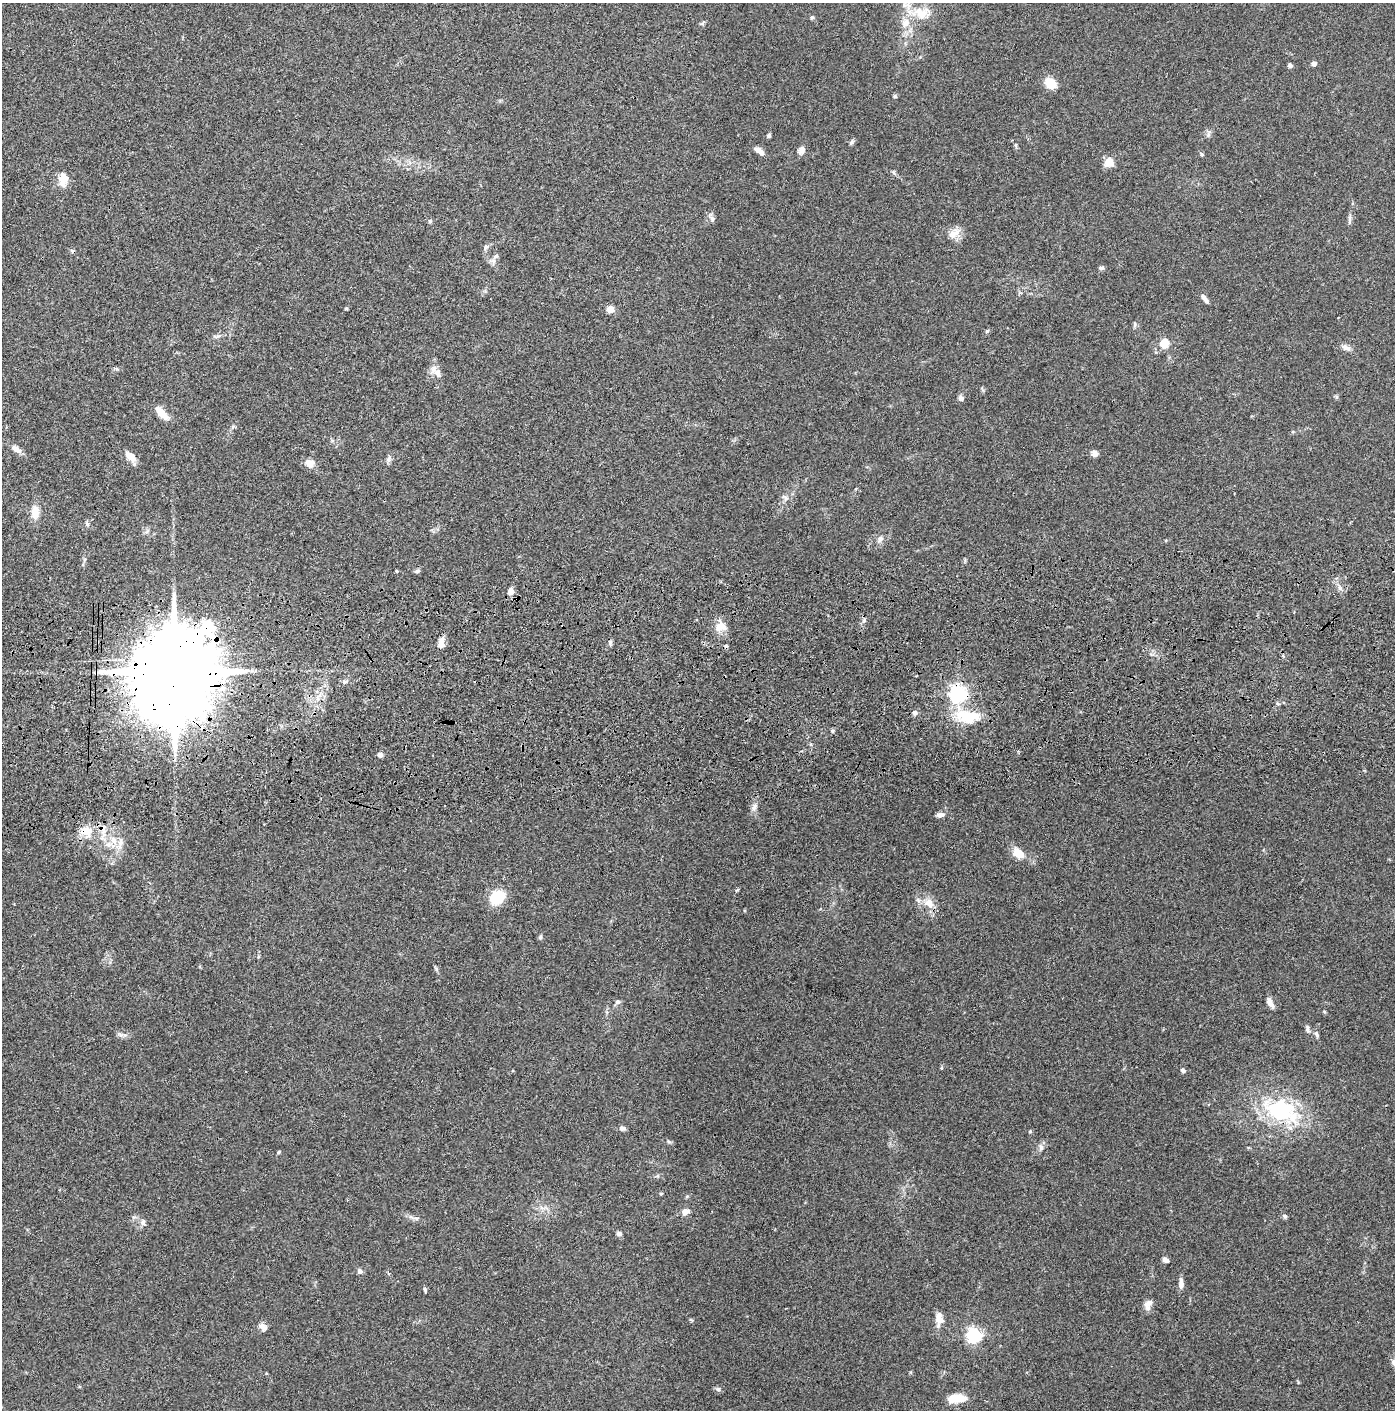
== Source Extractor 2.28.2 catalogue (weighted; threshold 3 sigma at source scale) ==
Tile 5 of 3 x 3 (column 2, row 2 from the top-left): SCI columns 1443-2835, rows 1526-2933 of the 4276 x 4457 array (HDU 1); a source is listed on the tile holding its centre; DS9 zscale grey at full resolution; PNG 1397 x 1412 px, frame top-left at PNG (2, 3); no overlay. Shown black and unused: <1% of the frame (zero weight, under 3 of 4 exposures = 6% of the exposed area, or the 3 px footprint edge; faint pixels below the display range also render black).
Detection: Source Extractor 2.28.2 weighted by HDU 2 'WHT'; one run over the whole footprint, this tile lists its part. Background 0.0841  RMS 0.0061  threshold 0.0273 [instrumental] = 3 sigma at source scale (4.5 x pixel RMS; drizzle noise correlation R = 1.50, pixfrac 1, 0.05/0.05 arcsec/px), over >= 5 px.
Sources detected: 102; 2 cosmic-ray / hot-pixel residue — not listed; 7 inside a brighter listed object's ellipse — not listed separately; the other 93 listed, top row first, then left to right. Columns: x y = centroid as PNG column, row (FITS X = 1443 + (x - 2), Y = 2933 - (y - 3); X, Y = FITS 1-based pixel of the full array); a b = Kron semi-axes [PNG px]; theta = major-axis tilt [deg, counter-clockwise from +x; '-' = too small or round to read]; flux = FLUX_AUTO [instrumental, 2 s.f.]
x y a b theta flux
921 13 22 16 -35 13
812 17 6 4 90 0.89
703 23 6 4 71 0.88
905 23 14 11 53 6.4
1314 64 6 5 - 1.9
1290 65 5 5 - 1.5
1050 83 10 8 -40 14
895 96 5 5 - 0.91
769 135 5 5 - 0.96
851 142 8 5 66 1.2
1016 145 6 4 -71 0.82
801 150 9 7 70 3.4
761 152 7 6 - 2.6
1201 154 6 5 - 0.9
1109 162 10 9 - 6.9
63 180 18 11 87 6.9
1350 218 10 4 85 1.6
712 219 9 6 -70 1.7
430 221 5 4 - 0.75
954 233 18 10 35 5.7
486 247 8 6 66 1.7
496 256 7 5 45 1.5
1101 268 6 5 - 1.4
1204 297 10 6 -46 1.9
610 309 5 5 - 14
1135 325 8 4 81 1
987 331 6 4 44 0.81
216 336 13 4 5 1.5
1164 343 5 5 - 26
1346 347 13 7 -23 2.9
438 373 14 10 -72 4.4
1336 397 6 4 72 0.83
961 398 7 6 - 2
161 413 20 7 -47 7.8
16 449 13 6 -34 4.4
1095 453 8 7 - 2.2
130 456 14 7 -43 6.5
389 459 9 7 74 2
309 463 13 10 -27 4.4
785 498 7 4 -89 1.4
35 512 14 9 86 7.3
87 524 8 5 -60 1.2
880 539 9 7 53 2.4
396 571 4 3 - 0.65
418 571 8 5 26 1.2
511 591 8 7 - 3.7
864 620 6 6 - 1.2
721 627 15 11 9 7.3
610 642 7 5 76 1.4
441 643 12 7 83 4.9
174 671 28 19 83 16000
345 682 8 5 11 1.5
958 693 6 6 - 230
915 713 6 6 - 1.6
966 718 29 17 -27 21
832 731 5 4 - 0.87
380 755 7 6 - 1.7
754 807 12 6 54 2.5
940 815 7 5 5 3
86 831 17 13 -11 9.5
113 840 13 8 -55 6.1
1018 853 12 9 -38 9.4
737 890 6 4 43 0.66
497 897 12 10 42 25
929 903 16 12 -48 7.5
540 937 6 5 - 0.91
618 1002 7 6 - 1.6
1270 1002 11 6 -64 4.1
1307 1029 11 5 -77 1.7
1317 1034 9 5 -55 1.4
121 1035 8 5 -31 1.6
1183 1070 6 5 - 1.4
1280 1110 53 28 -23 54
622 1128 8 6 -17 1.9
1030 1131 5 4 - 0.65
1041 1148 8 6 -89 1.9
279 1152 5 4 - 0.71
661 1194 4 4 - 0.67
685 1212 10 8 31 3.4
1285 1216 7 5 -68 1.1
416 1218 9 3 -5 1.4
143 1223 8 6 76 1.8
619 1234 6 5 - 1.8
1165 1260 7 5 -33 2.4
360 1271 7 6 - 2
1181 1284 14 6 -89 3.2
425 1290 7 4 -79 0.96
1148 1303 11 7 30 3.3
939 1319 18 9 90 5.8
263 1327 11 7 -29 3
974 1335 6 6 - 150
718 1389 6 6 - 1.3
956 1398 21 9 4 11
Overlapping masked pixels (flux is a lower limit): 4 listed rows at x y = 174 671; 958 693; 86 831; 1280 1110
Isophote crosses this tile's border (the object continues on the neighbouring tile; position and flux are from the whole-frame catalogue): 1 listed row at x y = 905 23